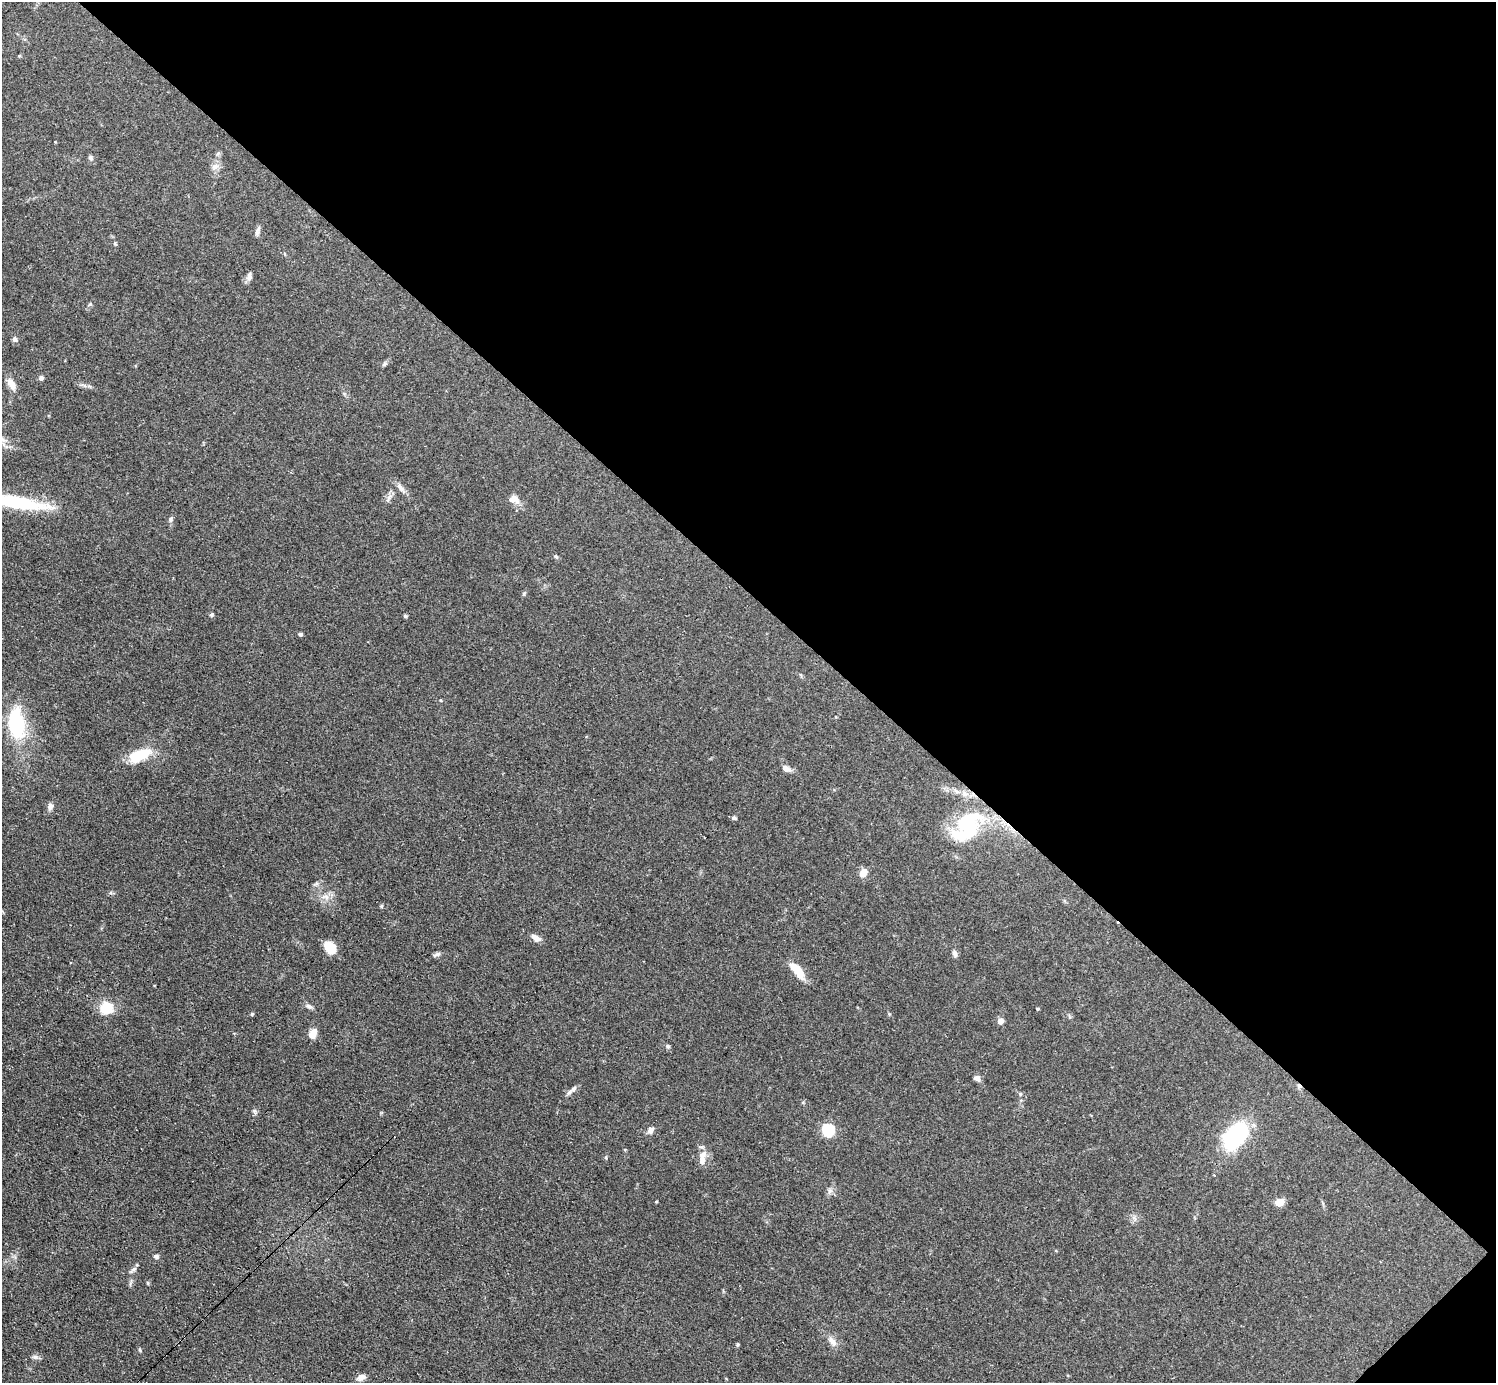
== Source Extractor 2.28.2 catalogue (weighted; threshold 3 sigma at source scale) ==
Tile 8 of 4 x 4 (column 4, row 2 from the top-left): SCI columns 4542-6035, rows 3088-4468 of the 6152 x 6151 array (HDU 1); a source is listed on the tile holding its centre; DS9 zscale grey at full resolution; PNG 1498 x 1385 px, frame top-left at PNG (2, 2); no overlay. Shown black and unused: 44% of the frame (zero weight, under 3 of 4 exposures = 1% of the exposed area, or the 3 px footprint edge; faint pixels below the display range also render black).
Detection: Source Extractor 2.28.2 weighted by HDU 2 'WHT'; one run over the whole footprint, this tile lists its part. Background 0.108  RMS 0.0067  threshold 0.0302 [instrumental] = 3 sigma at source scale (4.5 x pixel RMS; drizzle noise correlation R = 1.50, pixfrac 1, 0.05/0.05 arcsec/px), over >= 5 px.
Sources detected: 61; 1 inside a brighter object's white glare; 1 cosmic-ray / hot-pixel residue — not listed; the other 59 listed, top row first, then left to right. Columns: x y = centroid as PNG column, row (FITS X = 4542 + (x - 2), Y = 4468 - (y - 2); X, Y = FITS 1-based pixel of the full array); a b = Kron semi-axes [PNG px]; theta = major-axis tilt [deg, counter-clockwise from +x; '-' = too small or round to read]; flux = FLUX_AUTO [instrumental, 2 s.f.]
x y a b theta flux
19 56 4 4 - 0.71
91 158 7 5 -61 1.5
215 166 10 6 38 2.9
257 231 14 5 71 2
115 243 5 4 - 0.9
249 277 10 7 80 2.5
90 304 6 4 34 0.85
15 339 7 6 - 1.9
384 364 6 5 - 1.2
41 378 5 5 - 2
11 384 15 8 -62 5.3
401 489 8 6 -22 2.2
513 499 13 9 -14 5.2
18 502 63 12 -10 46
171 519 9 5 77 1.4
524 594 6 4 89 0.85
211 614 5 4 - 0.89
405 616 5 5 - 0.94
300 634 4 4 - 1.4
440 700 4 3 - 0.59
16 724 25 13 -84 51
139 755 23 10 21 23
786 768 11 7 -24 3.4
50 806 9 7 73 2.5
734 818 6 4 -17 1.5
968 825 41 31 51 56
863 873 10 7 54 5.1
381 906 5 4 - 0.77
536 938 13 7 -29 3.6
330 947 16 10 -52 9.4
437 954 9 5 24 1.6
955 954 9 6 -78 2.1
798 971 23 9 -50 11
308 1006 10 5 -14 1.9
106 1008 19 17 11 12
1038 1009 4 3 - 0.68
252 1014 4 4 - 0.84
1000 1021 5 5 - 4.3
313 1034 13 8 58 4.8
668 1046 6 4 -20 1.1
977 1078 8 6 -35 2.5
574 1089 13 6 40 2.6
1020 1094 5 4 - 0.9
803 1102 5 4 - 0.85
651 1130 11 7 58 2.3
828 1130 6 6 - 61
1236 1135 23 14 53 79
606 1157 5 3 - 0.72
702 1160 14 9 81 4.9
830 1191 7 6 - 1.9
656 1202 4 3 - 0.54
1279 1202 9 7 20 6.3
156 1256 6 5 - 1.4
134 1269 8 5 28 1.8
832 1341 15 7 -52 4.1
737 1344 7 3 71 0.76
140 1350 6 4 -71 0.69
35 1357 8 6 -19 1.8
361 1377 11 7 25 3
Overlapping masked pixels (flux is a lower limit): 1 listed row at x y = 968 825
Isophote crosses this tile's border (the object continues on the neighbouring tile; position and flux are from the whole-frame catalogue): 1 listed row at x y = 18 502
Unlisted compact peaks at least as high as the median listed source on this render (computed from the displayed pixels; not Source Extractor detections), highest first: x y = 254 1111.